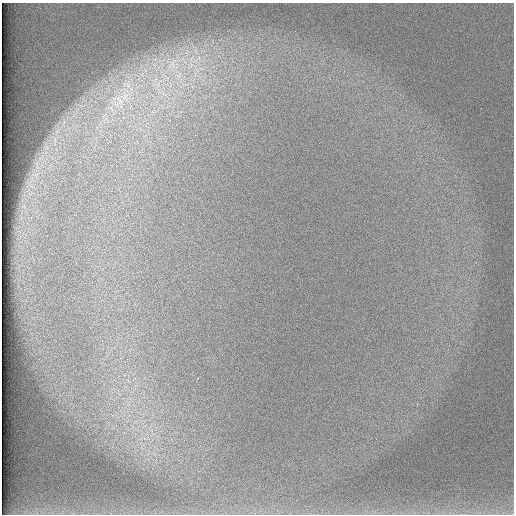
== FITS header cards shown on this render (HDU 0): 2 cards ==
NAXIS1  =                  512 /
NAXIS2  =                  512 /

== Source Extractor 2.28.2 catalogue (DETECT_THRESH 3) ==
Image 512 x 512 px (HDU 0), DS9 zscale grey, 1 PNG px = 1 image px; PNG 516 x 516 px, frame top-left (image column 1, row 512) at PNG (2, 3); no overlay
Background 97.1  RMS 2.9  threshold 8.68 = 3 sigma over >= 5 px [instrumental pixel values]
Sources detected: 6; all 6 listed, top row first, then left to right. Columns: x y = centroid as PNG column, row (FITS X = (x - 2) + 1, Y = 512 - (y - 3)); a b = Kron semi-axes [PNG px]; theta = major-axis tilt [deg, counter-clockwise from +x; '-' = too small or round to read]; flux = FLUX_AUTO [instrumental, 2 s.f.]
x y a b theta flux
191 59 19 7 62 2700
172 64 29 17 73 9800
178 75 20 13 -89 5700
159 83 20 7 66 2900
128 85 12 5 -64 1000
126 96 11 3 40 860